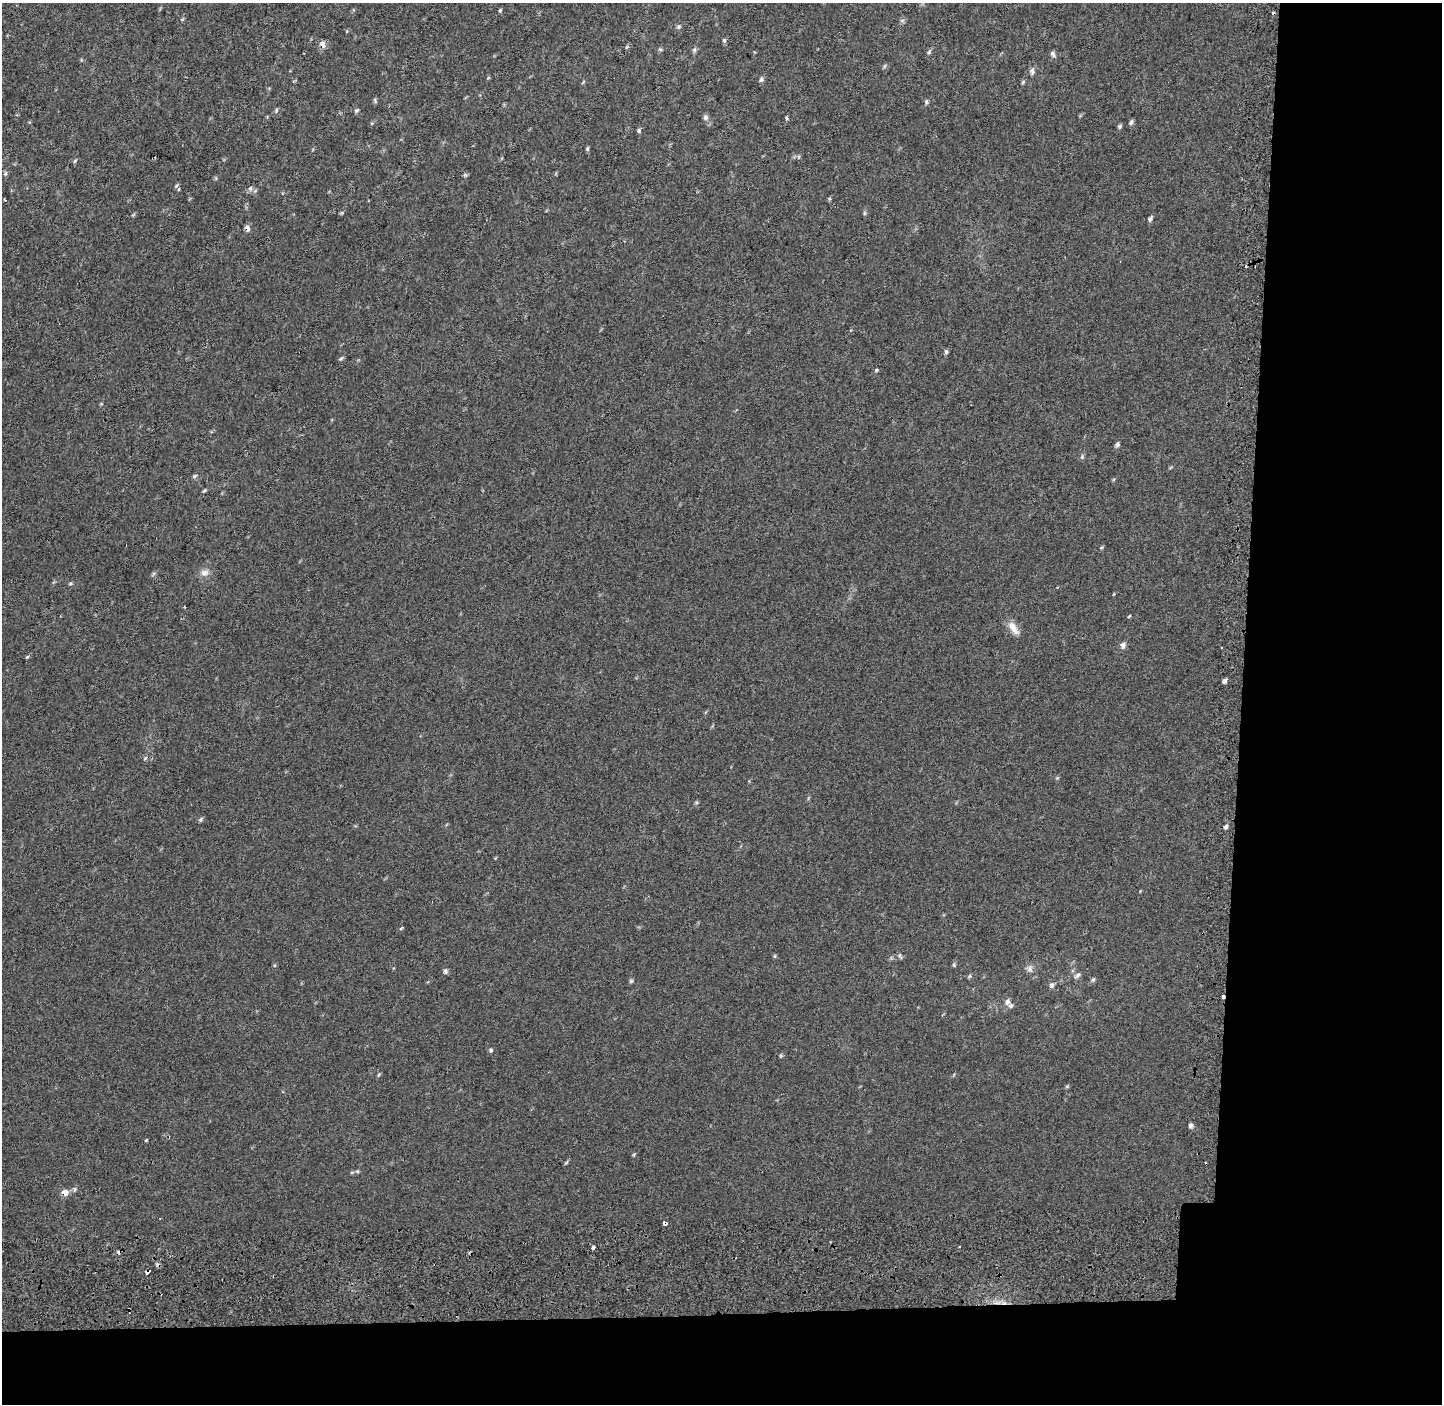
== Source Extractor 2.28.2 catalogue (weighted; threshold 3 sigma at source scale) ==
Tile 9 of 3 x 3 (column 3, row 3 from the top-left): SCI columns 2925-4364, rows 283-1684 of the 4398 x 4771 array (HDU 1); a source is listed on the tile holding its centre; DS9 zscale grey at full resolution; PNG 1444 x 1406 px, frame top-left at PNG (2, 3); no overlay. Shown black and unused: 19% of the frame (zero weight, under 2 of 3 exposures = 6% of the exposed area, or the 3 px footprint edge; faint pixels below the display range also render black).
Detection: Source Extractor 2.28.2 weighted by HDU 2 'WHT'; one run over the whole footprint, this tile lists its part. Background 0.009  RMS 0.0058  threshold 0.026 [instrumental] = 3 sigma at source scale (4.5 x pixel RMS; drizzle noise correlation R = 1.50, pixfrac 1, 0.0396/0.0396 arcsec/px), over >= 5 px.
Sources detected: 79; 5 cosmic-ray / hot-pixel residue — not listed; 1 inside a brighter listed object's ellipse — not listed separately; the other 73 listed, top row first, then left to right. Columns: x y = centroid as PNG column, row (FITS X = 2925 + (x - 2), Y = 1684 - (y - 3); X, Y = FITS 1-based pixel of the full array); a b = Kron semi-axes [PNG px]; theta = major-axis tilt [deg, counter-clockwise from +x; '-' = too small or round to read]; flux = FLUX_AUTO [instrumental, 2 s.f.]
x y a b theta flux
500 10 5 4 - 0.64
902 21 7 4 1 0.97
679 27 7 5 22 0.95
724 40 6 5 - 1
323 44 9 6 -60 3
660 49 5 4 - 0.73
694 50 6 5 - 1.1
929 52 5 5 - 0.95
1053 54 8 5 -57 1.6
1032 71 9 5 -65 1.6
761 79 8 5 86 1.3
583 82 7 3 58 0.57
1023 82 6 4 46 0.68
926 102 6 5 - 0.98
276 110 7 3 81 0.78
357 110 6 5 - 1
705 117 7 7 - 1.5
786 118 5 3 - 0.72
1131 122 6 5 - 1.5
1120 126 6 5 - 0.98
639 130 5 4 - 1.1
587 149 5 4 - 0.8
75 161 6 4 58 0.75
5 173 6 4 60 0.93
465 175 6 4 -19 0.85
250 188 6 5 - 1.2
178 189 4 4 - 2.1
829 198 5 3 - 0.59
864 213 6 4 89 0.83
1150 219 7 4 59 1.4
247 228 8 5 -65 2.2
946 352 6 5 - 1.1
341 359 6 5 - 0.92
876 370 4 4 - 0.62
1117 444 6 5 - 1.3
1082 457 6 4 -80 0.95
195 476 6 5 - 0.95
205 490 6 4 32 0.73
204 573 12 8 17 3.3
70 584 6 4 1 0.7
1129 616 7 2 45 0.43
1013 628 21 8 -56 5.4
1123 645 8 6 80 2.2
27 657 6 3 45 0.69
1224 681 5 4 - 1.8
145 758 6 4 45 0.75
201 819 6 5 - 1
1226 827 5 4 - 1.5
401 928 6 3 37 0.57
775 956 6 4 89 0.64
900 956 9 4 -60 0.98
954 965 6 3 -72 0.69
1030 969 11 8 -79 2.6
445 971 7 5 -76 1.4
1077 975 10 5 37 1.5
970 976 6 4 88 0.77
1093 979 6 5 - 1
631 981 5 5 - 0.88
1051 985 7 6 - 1.8
1223 997 4 3 - 3.1
1008 1001 8 6 -59 2.1
491 1050 6 4 -89 0.9
379 1074 6 3 59 0.75
1190 1125 5 5 - 1.8
146 1140 4 4 - 0.52
566 1162 6 4 44 0.78
357 1171 6 5 - 0.89
74 1189 6 5 - 1.1
65 1192 8 7 - 3.8
665 1223 4 4 - 4.8
959 1246 3 2 - 1.2
594 1248 4 3 - 8.3
147 1272 5 3 - 4
Overlapping masked pixels (flux is a lower limit): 6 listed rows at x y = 323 44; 247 228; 1223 997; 65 1192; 665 1223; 147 1272